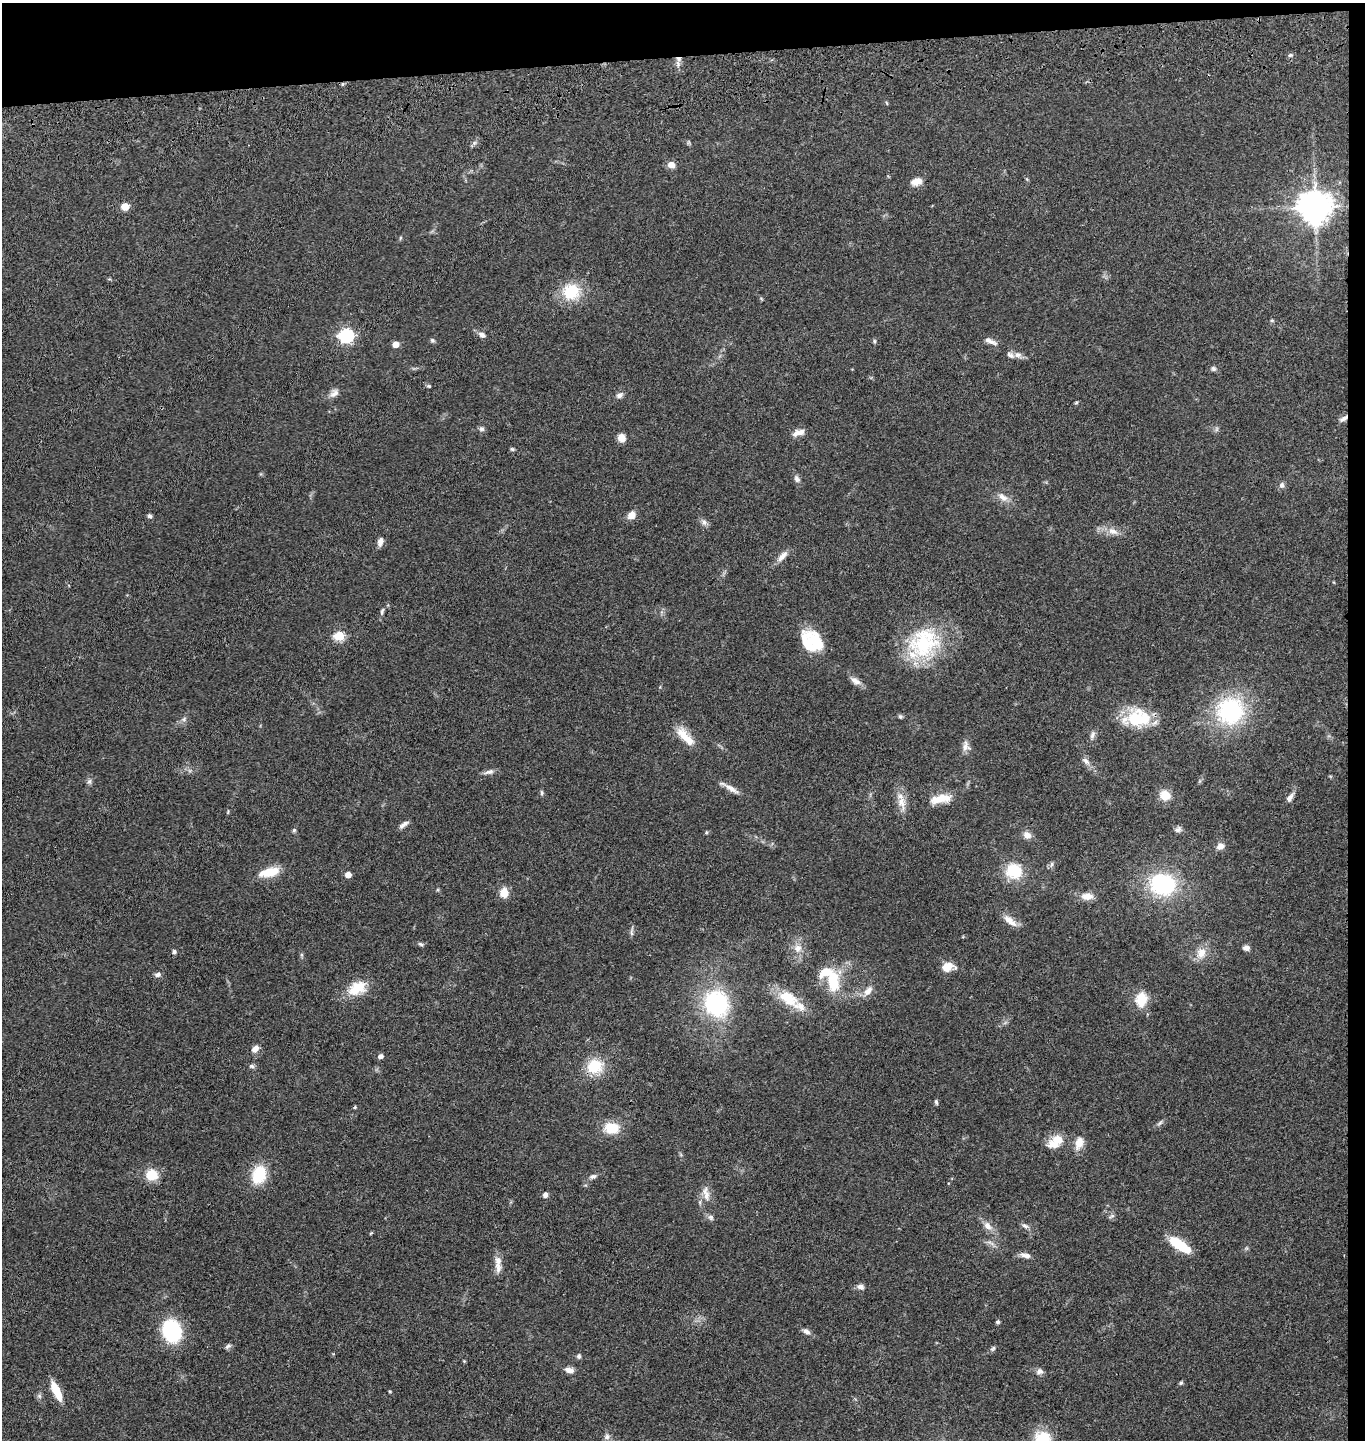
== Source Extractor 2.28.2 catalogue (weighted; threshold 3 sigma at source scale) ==
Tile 3 of 3 x 3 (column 3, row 1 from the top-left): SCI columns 2870-4232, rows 2993-4430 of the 4367 x 4546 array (HDU 1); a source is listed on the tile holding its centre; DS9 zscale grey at full resolution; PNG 1367 x 1442 px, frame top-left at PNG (2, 3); no overlay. Shown black and unused: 5% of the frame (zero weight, under 3 of 4 exposures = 6% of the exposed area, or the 3 px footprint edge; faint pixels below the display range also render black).
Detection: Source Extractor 2.28.2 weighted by HDU 2 'WHT'; one run over the whole footprint, this tile lists its part. Background 0.0643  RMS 0.0059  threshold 0.0266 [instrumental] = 3 sigma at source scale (4.5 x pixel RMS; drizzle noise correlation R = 1.50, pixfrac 1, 0.05/0.05 arcsec/px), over >= 5 px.
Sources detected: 129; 1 inside a brighter object's white glare — not listed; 5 inside a brighter listed object's ellipse — not listed separately; the other 123 listed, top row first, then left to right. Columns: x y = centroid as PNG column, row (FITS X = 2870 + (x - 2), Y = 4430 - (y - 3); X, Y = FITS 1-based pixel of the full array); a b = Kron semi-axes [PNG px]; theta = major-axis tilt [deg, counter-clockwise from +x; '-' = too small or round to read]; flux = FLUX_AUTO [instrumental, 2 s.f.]
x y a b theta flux
1290 55 6 5 - 1.1
679 59 7 6 - 2
343 84 5 5 - 0.77
474 143 7 5 46 1.3
671 165 7 6 - 5
916 182 13 8 14 5
125 206 7 7 - 5.2
1315 207 9 9 - 1100
400 238 6 3 71 0.63
571 291 15 15 - 23
1272 320 6 4 -1 0.69
346 335 6 6 - 110
482 335 9 6 -35 2.3
432 340 7 5 -56 0.98
874 341 6 4 72 0.86
991 341 18 5 -23 2.9
396 344 5 5 - 5.6
1018 355 10 7 4 2.5
1213 369 7 7 - 1.3
429 386 5 4 - 0.78
334 393 14 8 43 3
619 395 10 6 26 2
1076 403 5 3 - 0.67
1343 418 12 5 32 2.3
481 429 7 7 - 1.4
797 433 12 8 33 3.8
621 438 7 7 - 6
512 449 6 5 - 0.81
797 479 9 7 -58 2.1
1282 485 8 7 - 1.8
1003 497 14 9 -42 4.2
631 515 9 8 - 4.7
150 516 5 5 - 1.5
704 522 8 6 -87 1.9
1113 531 16 8 -20 4.8
380 542 10 6 76 3.2
782 556 17 7 46 4.1
382 611 10 5 77 1.3
339 636 5 5 - 34
816 642 35 16 -53 19
924 643 42 35 50 49
855 681 15 7 -35 3.5
1230 711 27 26 - 62
900 717 6 5 - 0.88
1138 718 30 22 1 26
184 719 6 5 - 1.2
1092 735 11 6 67 1.9
685 736 30 10 -47 9.9
966 746 14 10 -64 3.4
1086 761 13 6 -45 2.4
489 772 14 6 15 2.3
89 781 8 6 88 1.5
730 788 28 6 -30 4.5
542 793 8 4 -90 0.92
1165 795 10 10 - 8.7
1290 798 11 6 58 2.8
940 799 27 9 10 10
901 802 20 10 -79 6.7
404 824 14 5 35 2.3
1178 829 9 7 43 1.9
294 830 5 5 - 0.86
706 832 5 3 - 0.57
1027 835 10 8 -38 3.4
1220 846 9 7 36 3.3
1052 864 7 4 71 1
1014 871 16 15 - 21
269 872 24 10 13 12
348 875 4 4 - 5.9
1163 884 25 20 -9 53
504 893 11 9 84 5.8
1087 896 13 8 -1 5.6
1010 921 22 8 -40 5.3
631 933 9 4 -77 1.2
421 944 7 4 -26 1.1
798 948 10 9 - 4.4
1246 948 7 6 - 2.5
174 952 5 5 - 1.2
1201 953 16 13 61 6.8
947 967 13 9 18 7
158 975 8 6 11 1.7
833 981 26 13 -85 21
357 988 25 16 28 13
868 991 14 8 48 4.5
788 998 27 16 -33 16
1141 999 12 9 79 16
716 1003 28 25 -63 55
255 1049 9 7 46 3.2
380 1056 5 4 - 2.5
252 1066 7 5 -5 1.3
595 1066 18 16 19 17
936 1102 7 4 -80 1
355 1107 4 3 - 0.79
1160 1123 10 4 42 1.4
611 1128 18 13 -6 12
1056 1141 19 11 38 12
1079 1143 14 9 73 6.9
152 1175 10 9 - 14
259 1175 16 12 72 22
593 1176 10 6 19 1.7
706 1194 21 8 -77 4.9
545 1195 6 5 - 2.2
1112 1216 8 4 32 1.2
711 1217 8 7 - 1.7
988 1226 13 8 -46 4.1
1025 1226 10 5 -25 1.7
371 1233 5 4 - 0.52
1179 1245 23 8 -34 22
1026 1255 14 6 -10 2.9
498 1268 16 8 -84 3.9
860 1286 8 6 -13 2.4
998 1322 4 4 - 1.3
172 1331 18 14 -71 52
807 1332 10 7 -36 2.4
228 1346 9 5 24 1.4
993 1348 8 4 42 1.2
579 1356 7 5 81 1.2
464 1361 4 4 - 0.55
569 1370 11 6 -12 3.4
1039 1371 8 7 - 2.3
1181 1383 5 4 - 0.87
56 1391 20 7 -65 13
607 1437 8 8 - 1.9
1042 1440 18 16 83 24
Overlapping masked pixels (flux is a lower limit): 4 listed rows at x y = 679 59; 343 84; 1343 418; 1138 718
Isophote crosses this tile's border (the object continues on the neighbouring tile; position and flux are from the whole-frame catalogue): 1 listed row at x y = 1042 1440